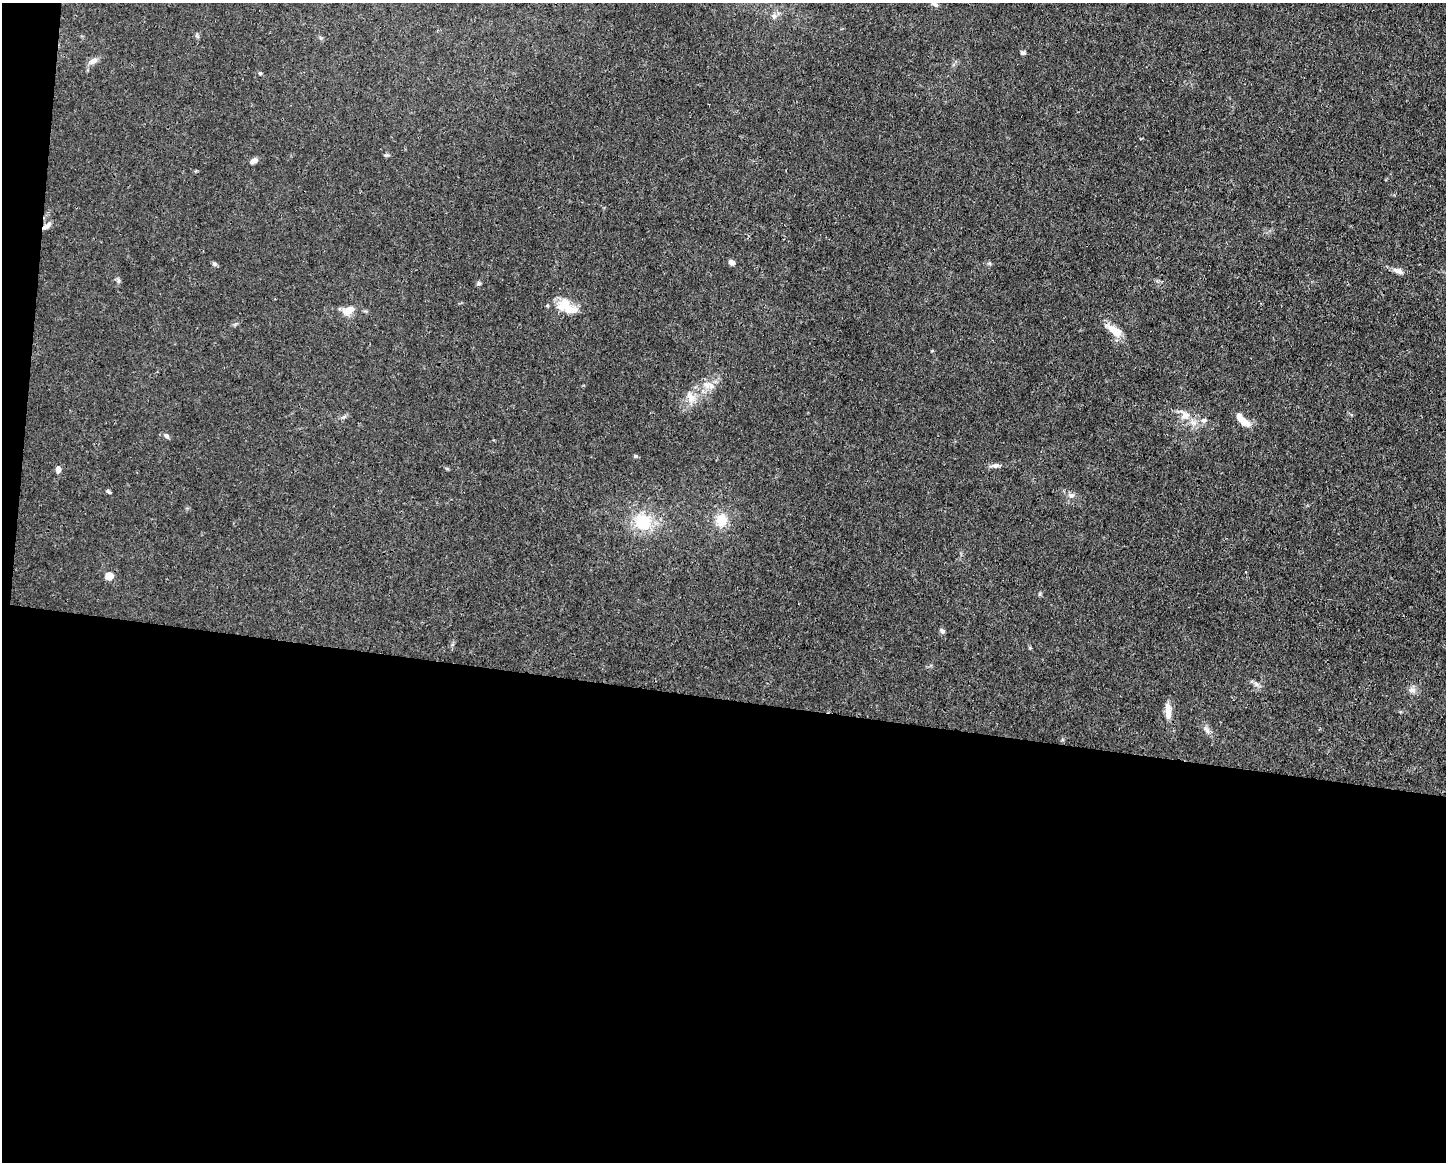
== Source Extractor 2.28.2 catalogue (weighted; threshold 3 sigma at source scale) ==
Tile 10 of 3 x 4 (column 1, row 4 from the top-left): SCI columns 112-1555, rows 1-1160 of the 4666 x 4638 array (HDU 1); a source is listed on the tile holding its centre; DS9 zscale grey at full resolution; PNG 1448 x 1164 px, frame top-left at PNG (2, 3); no overlay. Shown black and unused: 41% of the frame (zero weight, under 3 of 4 exposures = <1% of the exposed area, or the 3 px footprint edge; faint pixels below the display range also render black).
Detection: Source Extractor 2.28.2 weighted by HDU 2 'WHT'; one run over the whole footprint, this tile lists its part. Background 0.0154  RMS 0.0025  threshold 0.0113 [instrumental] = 3 sigma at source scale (4.5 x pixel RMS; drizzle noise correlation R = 1.50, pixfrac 1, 0.05/0.05 arcsec/px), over >= 5 px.
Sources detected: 38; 1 inside a brighter object's white glare — not listed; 4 inside a brighter listed object's ellipse — not listed separately; the other 33 listed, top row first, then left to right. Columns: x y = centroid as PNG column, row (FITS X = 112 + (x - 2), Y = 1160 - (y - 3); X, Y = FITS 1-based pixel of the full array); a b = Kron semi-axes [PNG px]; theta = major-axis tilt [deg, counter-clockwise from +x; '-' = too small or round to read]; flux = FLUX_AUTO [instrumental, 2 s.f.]
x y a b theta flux
774 16 8 6 89 0.81
1023 53 6 5 - 0.58
93 61 13 7 30 1.5
260 73 5 4 - 0.31
254 160 9 6 28 1.1
46 226 12 6 35 1.2
732 262 7 5 -18 1.1
214 264 7 5 -21 0.48
1399 271 17 6 -26 1.4
118 281 7 4 71 0.45
479 283 6 5 - 0.42
564 304 20 18 -12 5
348 310 14 9 29 3
1114 331 18 8 -34 4.6
706 385 11 9 -20 2
691 397 14 11 -44 2.6
1185 415 18 12 -36 3
1204 420 8 7 - 0.87
1245 423 12 7 -37 2.7
166 436 7 6 - 0.65
635 456 5 4 - 0.37
995 465 12 6 5 1.1
58 469 7 6 - 1.1
108 491 7 4 -54 0.38
1071 495 8 7 - 1
721 520 15 14 - 4.1
643 522 19 18 - 10
109 576 5 5 - 5.7
942 631 7 5 -14 0.6
1256 684 7 4 -71 0.56
1412 690 10 8 2 1.2
1168 712 21 7 -87 2.6
1207 729 10 6 -46 1
Overlapping masked pixels (flux is a lower limit): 1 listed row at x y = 46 226